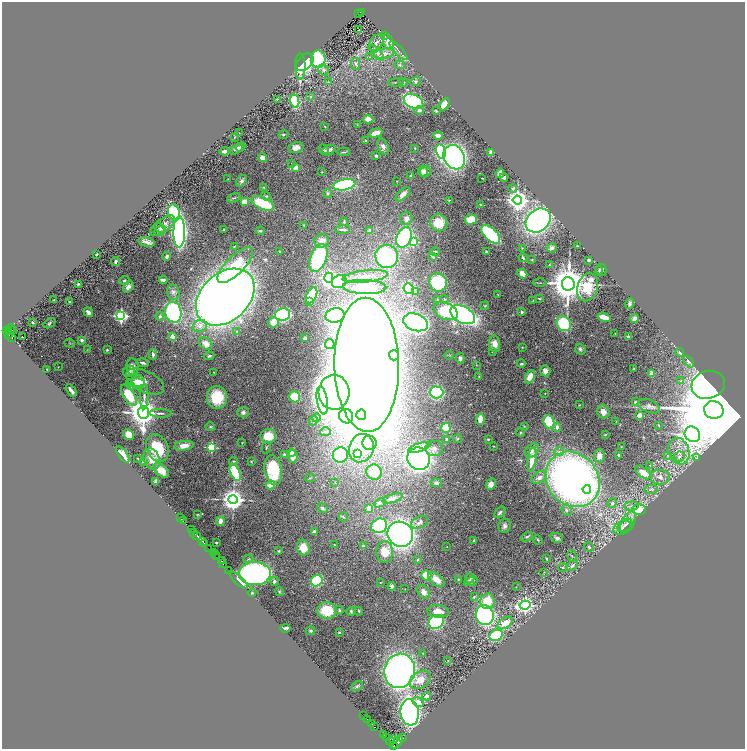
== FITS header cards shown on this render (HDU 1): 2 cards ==
NAXIS1  =                 1486
NAXIS2  =                 1494

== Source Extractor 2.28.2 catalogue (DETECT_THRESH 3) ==
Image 1486 x 1494 px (HDU 1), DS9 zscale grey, zoomed out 1/2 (1 PNG px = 2 x 2 image px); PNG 747 x 751 px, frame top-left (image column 2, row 1494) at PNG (2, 2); each listed source drawn as its Kron ellipse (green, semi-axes under 4 px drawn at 4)
Background 0.783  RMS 0.063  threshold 0.188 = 3 sigma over >= 5 px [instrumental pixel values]
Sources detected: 428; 28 cannot appear on this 1/2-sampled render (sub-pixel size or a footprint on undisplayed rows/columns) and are neither listed nor drawn; the other 400 listed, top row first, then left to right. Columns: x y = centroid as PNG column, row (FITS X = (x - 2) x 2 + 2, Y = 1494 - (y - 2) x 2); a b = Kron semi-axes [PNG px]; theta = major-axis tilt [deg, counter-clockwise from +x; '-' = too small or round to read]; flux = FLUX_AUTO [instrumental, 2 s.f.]
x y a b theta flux
359 13 3 1 - 18
362 13 2 1 - 7.9
359 29 3 1 - 69
385 36 2 1 - 6.1
388 42 8 5 -73 100
376 43 10 6 52 63
399 51 12 2 -47 27
377 53 10 4 -51 42
384 54 10 5 8 81
369 57 3 2 - 8.4
318 59 9 7 86 1700
305 62 10 6 47 510
356 64 6 4 -83 28
399 65 5 3 - 16
300 66 13 5 -90 340
324 70 6 5 - 20
416 81 5 4 - 18
328 82 3 2 - 6.3
396 82 8 2 8 15
403 82 5 3 - 12
311 96 4 3 - 9
277 99 3 2 - 9.5
295 101 7 4 -79 1100
413 102 10 6 -27 1400
444 104 6 4 61 99
419 110 4 4 - 39
436 111 2 2 - 14
368 119 5 3 - 130
357 125 4 3 - 9.4
325 127 2 2 - 15
239 133 2 1 - 3.4
375 133 7 4 15 96
284 135 5 3 - 13
438 136 5 3 - 51
234 137 4 2 - 7.9
365 141 3 3 - 14
241 147 5 3 - 15
296 147 8 5 15 69
383 147 8 5 -62 56
415 148 3 3 - 7.3
237 149 8 3 32 41
324 149 6 3 -38 19
328 150 7 5 23 34
224 151 5 3 - 38
343 152 6 3 -3 15
441 152 7 5 -75 1200
491 152 4 3 - 38
376 156 4 3 - 23
454 157 13 10 -61 4600
263 158 4 4 - 100
292 163 2 2 - 5.3
295 167 4 3 - 120
423 171 5 5 - 50
322 172 3 2 - 4.9
426 172 6 5 - 53
500 173 4 3 - 65
410 176 4 3 - 8.7
504 177 4 3 - 52
482 178 2 1 - 5.3
228 179 3 2 - 4
241 181 7 4 49 32
397 181 2 2 - 4.6
344 185 11 5 10 1200
264 187 4 2 - 8.9
513 188 4 3 - 19
327 193 4 4 - 18
403 194 9 4 44 63
266 196 5 3 - 15
234 198 7 3 19 17
449 200 3 2 - 7.5
517 200 4 4 - 11000
244 202 4 4 - 110
263 203 12 6 -23 560
480 205 4 3 - 10
174 213 8 5 -73 960
406 218 7 6 - 56
471 219 6 5 - 240
538 220 13 10 40 3900
344 222 4 3 - 14
439 223 9 8 - 230
304 225 2 2 - 8.8
162 226 14 6 37 69
160 228 6 4 -25 24
343 229 7 3 2 35
224 230 2 2 - 29
370 230 4 3 - 28
159 231 6 4 18 19
260 231 4 3 - 17
179 232 15 5 89 5200
491 234 11 6 -44 1100
404 238 10 7 66 1500
322 241 7 6 - 110
147 242 8 3 -13 43
413 242 3 3 - 560
577 246 2 2 - 11
234 247 3 3 - 8.4
522 248 3 3 - 7.4
552 248 5 4 - 34
279 251 2 2 - 8.6
435 252 4 3 - 15
486 252 2 2 - 10
96 254 2 2 - 15
167 256 5 3 - 24
387 256 11 11 - 1200
432 256 3 2 - 33
318 258 14 8 68 1400
523 258 4 3 - 19
532 260 3 2 - 6.6
589 260 3 3 - 18
115 261 4 3 - 26
235 265 23 9 45 420
549 265 2 2 - 7.4
601 270 6 5 - 26
599 271 4 4 - 15
522 274 5 3 - 120
365 276 22 6 6 150
329 278 5 4 - 6000
124 280 5 3 - 20
163 280 4 3 - 33
339 282 7 6 - 710
438 282 9 8 - 590
540 283 7 2 0 11
78 284 2 2 - 13
568 284 7 6 - 31000
128 287 6 4 54 57
365 287 22 7 -2 370
587 287 14 10 72 460
409 289 5 5 - 1000
173 292 8 6 -73 44
416 292 3 3 - 9.7
498 294 2 1 - 3.6
312 295 8 5 65 930
225 297 33 24 43 17000
54 299 2 2 - 3.9
444 299 4 4 - 16
539 299 3 2 - 8
437 300 4 3 - 9.4
533 300 3 2 - 6.8
309 301 4 4 - 83
70 302 2 2 - 51
629 304 5 3 - 27
485 306 4 4 - 14
446 311 13 8 -24 560
88 312 5 3 - 39
173 312 10 8 -76 1400
522 312 3 3 - 23
283 315 8 6 11 2000
335 315 9 7 11 2300
463 315 13 8 -29 5500
121 316 4 4 - 2500
160 316 4 4 - 28
604 317 7 3 -18 140
634 318 4 3 - 41
33 322 3 2 - 16
273 322 5 5 - 91
416 322 13 8 -19 3200
49 323 6 4 32 20
564 324 8 7 - 750
200 326 7 6 - 56
11 328 4 2 - 72
12 330 2 1 - 16
6 331 4 2 - 210
9 331 3 2 - 190
237 332 4 3 - 12
615 333 2 1 - 3.8
9 335 2 2 - 54
628 336 2 2 - 18
11 337 3 1 - 28
22 337 2 1 - 6.3
172 337 2 2 - 200
305 338 3 3 - 22
82 340 2 2 - 42
70 343 5 2 - 8.3
206 343 7 5 -39 94
330 344 5 4 - 68
495 344 8 5 -82 100
522 347 3 2 - 6.3
580 349 5 5 - 25
87 350 3 2 - 5.1
107 350 3 3 - 12
492 352 2 1 - 5.3
680 352 4 3 - 23
153 354 5 3 - 32
394 355 5 5 - 600
449 355 4 2 - 7.9
209 356 5 3 - 23
460 358 5 4 - 36
688 362 7 4 -48 27
143 363 6 2 -16 26
521 364 4 3 - 20
367 365 67 32 -89 30000
476 365 2 2 - 4.5
58 367 2 1 - 3.7
132 367 8 6 -86 89
47 369 2 1 - 5.3
634 369 3 2 - 6.5
129 371 6 5 - 48
545 371 5 5 - 60
214 372 3 2 - 6.4
652 373 2 2 - 190
479 376 3 2 - 7.4
530 377 7 4 66 120
681 381 3 3 - 10
138 382 7 6 - 160
145 382 21 10 -25 100
135 383 9 4 0 160
708 385 17 14 16 3600
131 387 4 3 - 14
71 390 7 3 -53 41
334 392 17 15 -87 8900
436 392 7 6 - 1200
545 393 3 2 - 4.9
129 395 12 5 -58 400
144 397 13 3 89 44
217 397 11 10 - 370
295 397 5 5 - 430
322 400 14 5 -82 1900
635 402 3 3 - 16
579 405 3 2 - 6
649 406 11 6 -22 55
714 410 10 8 -13 240000
243 412 5 5 - 36
603 412 7 6 - 90
143 413 6 5 - 25000
160 413 11 3 -2 33
361 415 5 5 - 1500
639 415 2 2 - 210
346 416 7 7 - 870
316 418 4 3 - 13
480 419 5 4 - 120
313 421 5 4 - 19
616 421 2 2 - 4.7
549 422 7 5 -69 490
659 425 3 2 - 8.8
524 426 3 3 - 8.8
210 427 5 3 - 15
557 427 4 4 - 43
446 428 5 4 - 360
326 432 5 3 - 18
520 432 4 3 - 15
129 434 5 4 - 130
692 434 8 7 - 14000
605 435 4 2 - 8.6
268 436 8 7 - 250
447 439 4 3 - 29
457 439 4 3 - 13
488 439 2 2 - 8.4
242 443 2 1 - 5.1
369 443 7 7 - 96
184 446 10 5 7 100
494 446 2 2 - 4.9
211 447 3 3 - 960
621 447 2 1 - 3.4
157 448 14 10 -65 490
266 448 6 2 78 12
361 448 14 12 70 270
419 448 11 4 19 170
434 449 9 7 0 59
532 451 8 6 46 61
679 451 13 10 -71 180
559 452 5 4 - 26
292 453 4 4 - 39
357 453 2 2 - 99
284 454 3 3 - 16
123 455 9 4 -53 89
340 455 8 7 - 650
619 455 3 2 - 32
293 456 6 4 -80 120
599 456 6 5 - 74
668 456 3 2 - 6.8
679 457 5 5 - 31
697 458 4 3 - 12
138 459 3 2 - 6.2
152 459 11 8 -68 120
419 459 11 11 - 4300
532 460 12 4 82 180
143 461 2 2 - 13
233 461 4 3 - 14
251 461 3 2 - 5.6
649 465 3 2 - 6.8
161 470 9 5 -42 150
273 470 15 8 -80 530
235 472 9 4 -66 750
374 472 8 7 - 220
643 473 9 5 -33 150
539 477 8 5 31 48
660 477 9 7 -6 75
310 478 5 2 - 10
572 479 29 25 -49 6600
156 482 4 3 - 38
335 482 2 1 - 3.3
436 483 5 4 - 19
491 484 6 4 64 64
271 485 4 4 - 180
587 489 4 4 - 1500
651 489 7 4 6 30
393 498 10 4 18 52
233 500 4 4 - 12000
380 503 6 4 28 34
612 503 5 4 - 31
632 506 7 4 6 44
322 508 5 4 - 27
369 508 4 3 - 61
567 510 6 5 - 26
639 510 7 5 0 210
500 512 7 3 47 27
197 514 3 2 - 5.8
343 517 5 3 - 11
180 518 2 1 - 30
183 521 2 1 - 80
220 521 5 4 - 50
420 522 9 6 27 43
628 522 12 6 63 73
625 525 8 5 36 39
379 526 8 7 - 730
505 526 7 6 - 49
622 528 9 6 26 55
191 529 2 2 - 390
314 531 4 4 - 25
194 532 2 1 - 12
400 534 13 12 - 6100
197 535 3 2 - 250
527 537 6 3 25 20
557 538 6 4 -21 37
474 540 3 3 - 9.6
538 540 5 3 - 14
202 541 3 2 - 180
216 543 2 2 - 13
205 544 2 1 - 29
334 545 3 2 - 8
363 546 3 2 - 9.9
447 547 2 1 - 2.8
589 547 5 3 - 14
209 548 2 1 - 34
303 548 8 6 -78 160
279 551 3 3 - 11
385 552 10 8 -89 220
213 553 2 1 - 14
215 555 2 1 - 17
572 556 6 2 -74 11
217 557 2 2 - 55
546 558 3 2 - 14
248 559 5 2 - 10
418 559 4 3 - 12
221 561 4 2 - 220
223 564 2 1 - 9.5
572 565 7 4 39 36
562 568 4 4 - 14
229 570 2 1 - 22
544 572 4 3 - 9.5
255 573 16 11 1 3100
426 575 5 5 - 240
470 578 5 4 - 20
436 579 9 5 -42 120
458 579 3 2 - 8.4
239 580 12 3 -42 71
274 581 4 4 - 24
317 581 6 5 - 890
471 582 7 4 18 35
380 583 2 2 - 6.7
392 586 4 4 - 28
516 587 3 2 - 5.2
405 589 2 1 - 5.5
279 592 4 3 - 12
424 592 7 5 -58 68
252 593 4 3 - 11
474 597 4 3 - 11
487 601 8 7 - 280
525 605 5 4 - 4100
327 610 10 8 -1 370
339 610 4 3 - 18
351 611 4 3 - 14
359 611 4 3 - 11
438 611 11 6 -2 110
485 615 10 9 - 2600
436 622 8 6 31 1500
505 623 8 5 32 180
285 628 5 2 - 26
310 631 5 4 - 16
339 632 3 3 - 10
496 635 7 5 25 740
423 653 2 2 - 6.6
448 660 2 2 - 4.5
400 671 17 15 75 5800
420 680 11 8 34 170
357 686 6 4 29 22
427 696 4 3 - 63
418 702 6 4 -33 110
410 712 13 9 -83 4600
364 716 2 1 - 43
367 719 2 2 - 360
372 724 2 1 - 56
374 727 2 2 - 120
383 735 2 1 - 77
402 737 2 1 - 40
386 738 3 2 - 41
394 739 4 3 - 230
391 741 4 3 - 64
397 742 7 4 52 2200
393 745 2 2 - 110
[28 sub-pixel or undisplayed-footprint detections neither listed nor drawn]